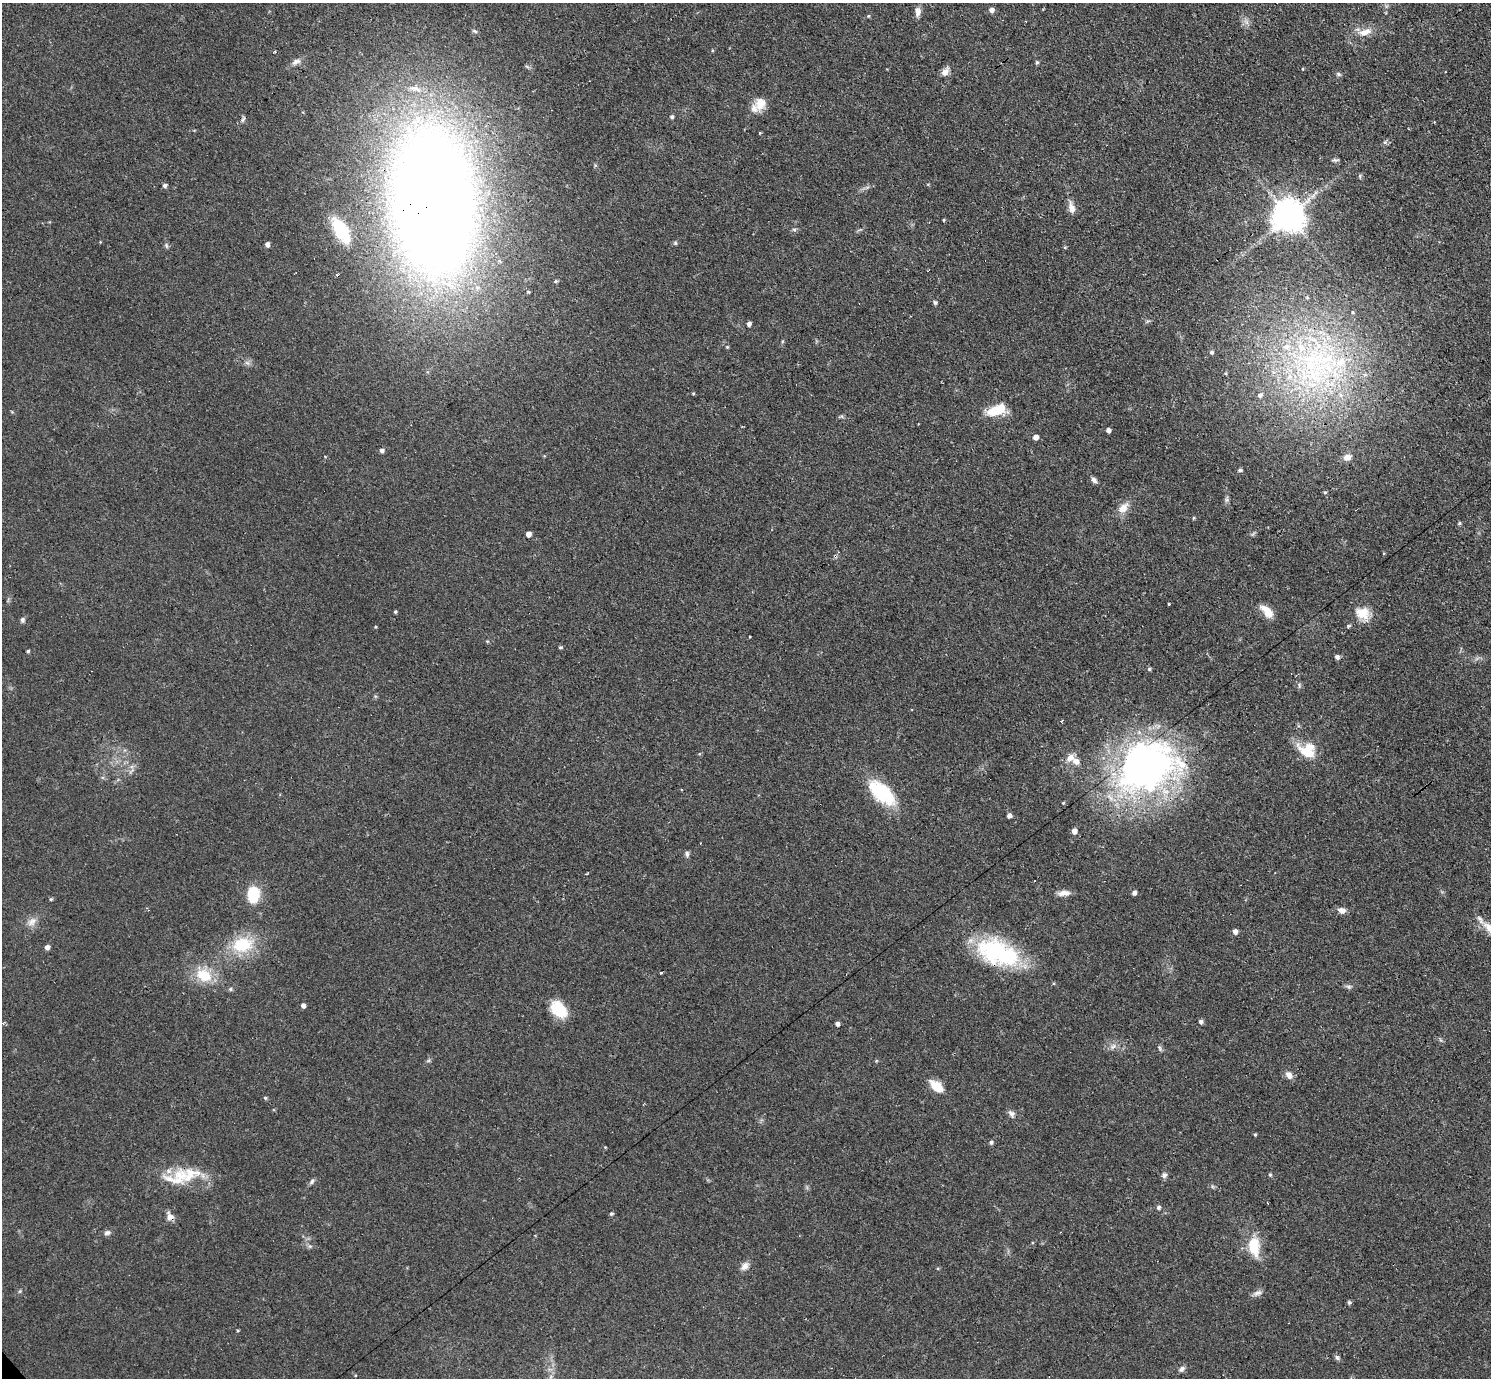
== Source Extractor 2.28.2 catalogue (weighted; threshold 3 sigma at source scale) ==
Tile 10 of 4 x 4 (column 2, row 3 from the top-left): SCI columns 1553-3041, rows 1706-3081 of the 6126 x 6131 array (HDU 1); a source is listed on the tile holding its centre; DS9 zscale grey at full resolution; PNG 1493 x 1380 px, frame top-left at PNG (2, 3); no overlay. Shown black and unused: <1% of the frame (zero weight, under 3 of 4 exposures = <1% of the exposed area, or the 3 px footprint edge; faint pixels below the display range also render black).
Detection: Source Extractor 2.28.2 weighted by HDU 2 'WHT'; one run over the whole footprint, this tile lists its part. Background 0.0738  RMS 0.006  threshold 0.027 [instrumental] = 3 sigma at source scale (4.5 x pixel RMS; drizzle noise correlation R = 1.50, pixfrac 1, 0.05/0.05 arcsec/px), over >= 5 px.
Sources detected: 140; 2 inside a brighter object's white glare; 2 cosmic-ray / hot-pixel residue — not listed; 16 inside a brighter listed object's ellipse — not listed separately; the other 120 listed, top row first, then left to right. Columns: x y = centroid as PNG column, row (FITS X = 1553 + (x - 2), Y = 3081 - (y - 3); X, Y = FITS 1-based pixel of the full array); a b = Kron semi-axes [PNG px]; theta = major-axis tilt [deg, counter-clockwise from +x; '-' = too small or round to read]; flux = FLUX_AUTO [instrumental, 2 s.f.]
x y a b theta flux
991 10 5 5 - 2.9
918 11 12 7 86 3.3
868 16 4 4 - 0.6
1246 22 9 5 -70 2.4
475 31 8 5 -27 1.1
1365 32 20 9 13 6.9
296 62 13 7 29 3
1037 62 5 4 - 0.93
1303 69 4 3 - 0.49
945 72 12 7 51 3.9
1338 74 7 5 -17 1.2
760 103 17 13 80 7.4
672 117 5 5 - 1.1
760 133 4 4 - 0.49
1385 142 6 5 - 1.2
1335 160 9 4 0 1.2
1360 176 6 4 -90 0.82
164 186 5 5 - 1.5
1316 192 5 5 - 1.2
433 202 151 77 -85 1100
1072 208 14 7 -75 4.8
1288 216 10 9 - 1200
944 220 4 3 - 0.71
794 229 6 4 -1 1
341 232 27 13 -49 24
675 243 5 4 - 0.84
267 244 4 4 - 2.6
166 246 7 4 -71 1.1
555 281 5 4 - 0.91
528 292 4 3 - 0.68
935 302 5 4 - 1.2
749 324 4 4 - 2.3
727 347 4 4 - 0.62
1211 352 5 5 - 1.1
1315 361 78 67 63 180
247 363 8 5 -30 1.7
693 393 4 4 - 0.61
996 410 19 9 20 19
1108 430 4 4 - 2.4
1036 437 5 4 - 3.6
382 451 5 4 - 2
1347 457 11 8 23 4.2
1240 470 5 4 - 1.4
1094 480 8 5 -45 2
1325 492 5 4 - 0.78
1227 499 9 5 87 1.5
1123 508 16 10 45 6.2
1193 518 5 3 - 0.65
1459 523 5 4 - 0.91
528 534 4 4 - 3.8
1253 534 8 3 45 0.9
1169 605 3 3 - 1.6
1267 611 18 8 -46 8.4
395 612 4 3 - 0.83
1362 613 18 15 -34 11
22 620 7 6 - 1.4
1348 626 6 4 18 0.77
750 636 3 2 - 0.54
560 647 5 4 - 0.8
28 651 4 3 - 0.88
1337 657 5 5 - 2
1149 669 4 4 - 0.97
1299 685 8 4 83 1
1061 722 3 2 - 1.3
1307 750 24 18 -16 16
1076 761 10 8 -32 4.6
1146 769 78 54 39 250
882 793 32 16 -41 39
1063 803 4 3 - 0.61
1009 815 5 4 - 2.4
1074 831 5 4 - 3.5
687 854 8 5 -83 1.5
1064 893 15 6 5 4.2
1134 893 5 5 - 1.9
253 894 15 11 89 23
51 899 4 4 - 0.78
1342 910 10 7 -13 3.3
32 922 15 9 41 4.6
1490 928 20 11 -46 8.1
1235 931 5 4 - 3.2
242 945 28 19 10 26
47 947 5 5 - 2.3
997 952 52 27 -22 64
661 973 3 3 - 1.6
204 975 15 11 -29 18
1349 987 8 5 -7 1.4
230 989 5 5 - 0.95
303 1006 4 4 - 2.5
559 1009 19 12 -49 20
1201 1022 5 5 - 1.7
837 1024 4 4 - 2.3
1113 1046 10 6 40 2.5
1159 1048 9 4 -72 1.2
428 1061 6 4 19 0.93
876 1061 5 3 - 0.6
1289 1075 10 6 -51 3.8
936 1086 20 10 -40 8.7
265 1098 5 4 - 0.85
1011 1114 11 8 -50 2.5
1255 1135 4 3 - 0.77
991 1142 5 5 - 1.3
605 1147 5 3 - 0.49
180 1175 32 20 -16 20
1270 1175 5 4 - 0.76
1164 1176 8 6 29 1.8
312 1181 9 5 55 1.5
1158 1207 5 5 - 1.5
611 1214 5 4 - 1
170 1216 12 9 -60 3.7
107 1233 9 6 14 2
310 1246 6 4 17 1
1254 1246 22 12 -85 19
745 1266 12 8 51 3.6
20 1291 6 4 71 0.75
1257 1293 13 7 24 2.6
1349 1302 6 4 43 0.96
238 1330 4 3 - 0.56
1337 1358 8 5 -63 1.4
1182 1369 9 6 55 1.9
355 1375 4 3 - 0.52
Overlapping masked pixels (flux is a lower limit): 5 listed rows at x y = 433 202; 1288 216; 1146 769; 997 952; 170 1216
Isophote crosses this tile's border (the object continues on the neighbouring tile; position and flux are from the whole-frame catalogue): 1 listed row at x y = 1490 928